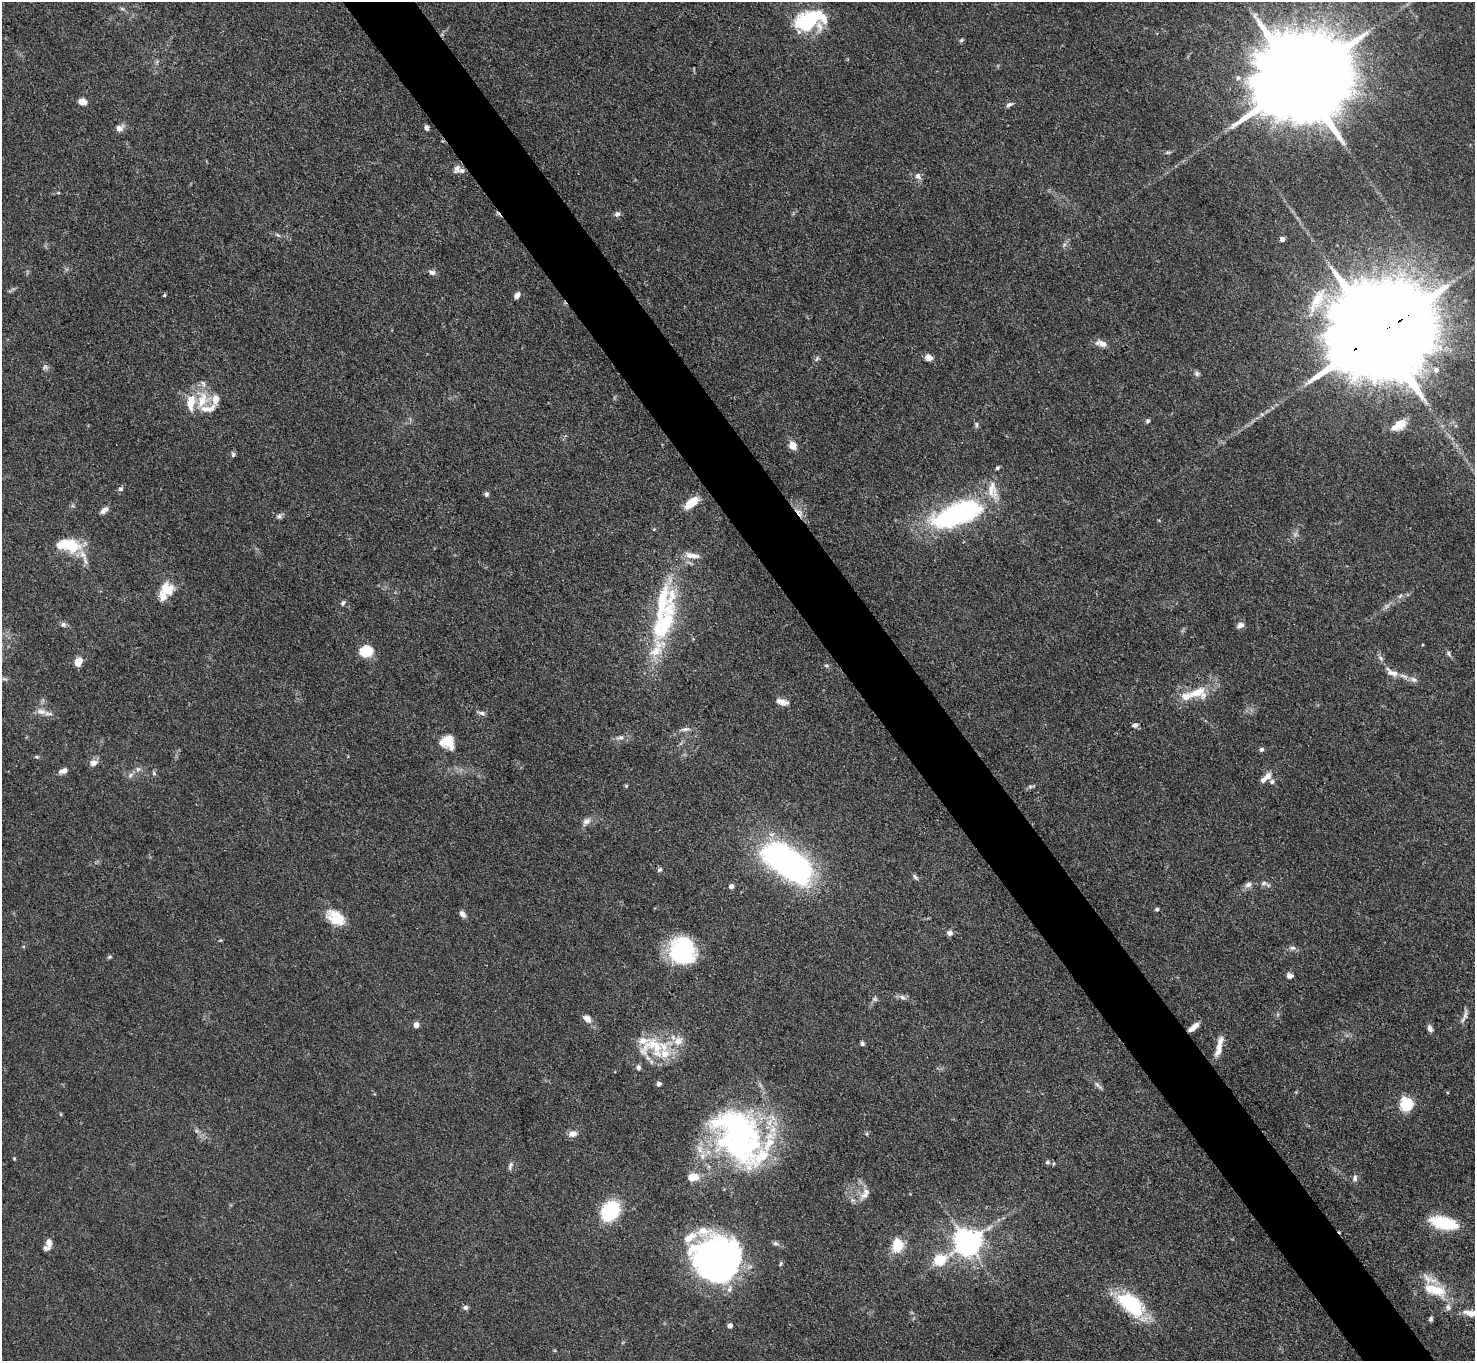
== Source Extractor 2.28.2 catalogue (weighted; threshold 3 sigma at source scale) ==
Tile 6 of 4 x 4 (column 2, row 2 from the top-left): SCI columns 1476-2948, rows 3017-4375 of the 5898 x 5892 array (HDU 1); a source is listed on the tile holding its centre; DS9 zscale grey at full resolution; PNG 1477 x 1363 px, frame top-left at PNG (2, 2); no overlay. Shown black and unused: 5% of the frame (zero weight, under 3 of 4 exposures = <1% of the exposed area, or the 3 px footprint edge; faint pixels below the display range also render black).
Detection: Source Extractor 2.28.2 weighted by HDU 2 'WHT'; one run over the whole footprint, this tile lists its part. Background 0.0607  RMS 0.0053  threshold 0.0238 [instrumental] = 3 sigma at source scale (4.5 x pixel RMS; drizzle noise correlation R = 1.50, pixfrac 1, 0.05/0.05 arcsec/px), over >= 5 px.
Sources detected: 160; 3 inside a brighter object's white glare — not listed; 33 inside a brighter listed object's ellipse — not listed separately; the other 124 listed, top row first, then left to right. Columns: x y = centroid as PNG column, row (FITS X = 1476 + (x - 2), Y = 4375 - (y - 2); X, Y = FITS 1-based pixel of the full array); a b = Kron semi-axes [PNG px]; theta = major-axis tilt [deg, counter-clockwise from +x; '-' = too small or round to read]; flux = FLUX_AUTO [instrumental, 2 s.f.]
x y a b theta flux
122 9 6 4 -19 0.84
809 20 32 16 21 44
961 40 6 4 28 0.89
1298 80 33 19 32 16000
82 101 7 6 - 4.9
1009 104 10 5 24 1.5
119 128 11 8 31 2.6
426 128 6 4 -71 1.4
1168 152 7 4 18 0.82
457 169 12 8 60 2.5
918 176 9 7 -52 2.3
58 193 5 3 - 0.49
617 214 8 7 - 1.6
278 235 8 4 -35 0.94
1282 239 4 4 - 3.6
432 272 9 6 -13 2.1
164 295 4 4 - 0.63
517 295 7 5 54 2.3
1318 299 36 16 62 18
1375 336 37 18 33 21000
1101 343 14 7 -15 3.8
817 358 8 4 59 1.1
928 358 6 5 - 5.2
45 367 8 6 32 1.3
1436 370 7 7 - 2.5
1197 374 8 6 -49 1.4
202 400 26 13 69 12
1262 414 6 5 - 0.98
1148 421 6 5 - 1
976 424 8 5 -84 1.1
1399 425 18 9 33 7.2
793 445 8 7 - 5.4
233 454 7 5 -79 1
997 468 6 4 27 0.84
121 489 6 5 - 1.2
486 494 6 6 - 1.1
691 503 16 7 39 12
104 510 11 6 39 2.6
799 513 12 7 -48 3.6
959 513 66 24 18 87
279 516 7 6 - 1.3
72 546 18 17 - 16
692 555 21 7 -7 4.7
168 589 18 15 6 10
1400 596 8 4 37 1.1
343 603 6 5 - 1.3
63 624 7 6 - 1.4
663 625 53 24 59 44
1240 625 8 6 29 2.7
366 651 11 9 2 19
1449 654 8 5 -63 1.3
78 662 10 7 50 5.5
826 665 6 4 0 0.78
1391 672 18 7 -54 3.5
1404 676 14 5 -16 2.5
4 679 10 4 -13 1.3
1197 692 28 16 1 13
782 702 15 7 -14 3.6
41 712 14 8 -8 4
482 713 10 5 -17 1.6
1135 725 7 6 - 1.6
686 729 13 6 12 2
621 738 9 4 8 1.5
447 742 16 15 - 10
1261 749 6 5 - 1.2
37 757 6 4 4 0.75
94 763 11 9 25 2.7
138 769 7 6 - 1.4
63 771 11 7 20 2.7
154 773 6 5 - 0.83
130 775 8 5 38 1.6
1268 776 9 8 - 3.4
626 786 5 4 - 0.61
586 822 15 7 46 2.9
787 862 58 26 -37 170
660 870 7 5 43 1
915 877 10 4 -54 1.2
1264 883 8 6 17 1.6
1248 884 9 7 27 2.3
731 886 4 4 - 3.1
1157 909 4 4 - 1.3
462 914 8 6 -54 2.5
335 918 23 15 -32 13
950 933 7 7 - 2.2
1293 948 8 6 0 1.5
682 951 24 23 - 59
110 957 6 4 20 0.78
1289 976 6 5 - 2.6
902 997 8 6 -31 1.8
875 999 7 5 -20 1.1
1465 1015 18 5 82 2.5
587 1018 11 7 -41 3.7
416 1025 4 4 - 5.4
1193 1027 13 5 40 4.4
1430 1029 7 5 -69 2.3
862 1043 5 5 - 1.2
653 1046 45 25 10 27
1219 1047 26 6 77 6
659 1084 4 4 - 2.6
1098 1085 14 5 -48 1.7
1406 1104 16 14 -90 13
573 1134 10 8 14 3.2
740 1142 62 54 1 130
14 1158 4 3 - 0.55
1048 1162 7 6 - 1.3
510 1166 12 5 71 1.5
1355 1178 9 6 82 1.9
865 1195 13 8 8 3.3
610 1211 17 12 52 42
1443 1223 28 12 -13 25
49 1242 12 8 -81 3.1
967 1242 8 8 - 680
776 1243 10 5 -10 1.4
897 1245 14 11 81 14
716 1259 39 38 - 220
939 1260 6 5 - 44
781 1264 7 4 70 0.81
1437 1290 25 16 -16 15
1131 1304 36 19 -40 36
465 1307 7 6 - 1.5
1448 1307 10 7 -73 2.4
1470 1313 18 8 -9 5.1
1431 1319 6 4 70 1.1
730 1326 4 4 - 3.1
Overlapping masked pixels (flux is a lower limit): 3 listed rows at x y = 1375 336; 799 513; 1193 1027
Isophote crosses this tile's border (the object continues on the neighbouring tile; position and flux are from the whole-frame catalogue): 1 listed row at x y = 1470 1313